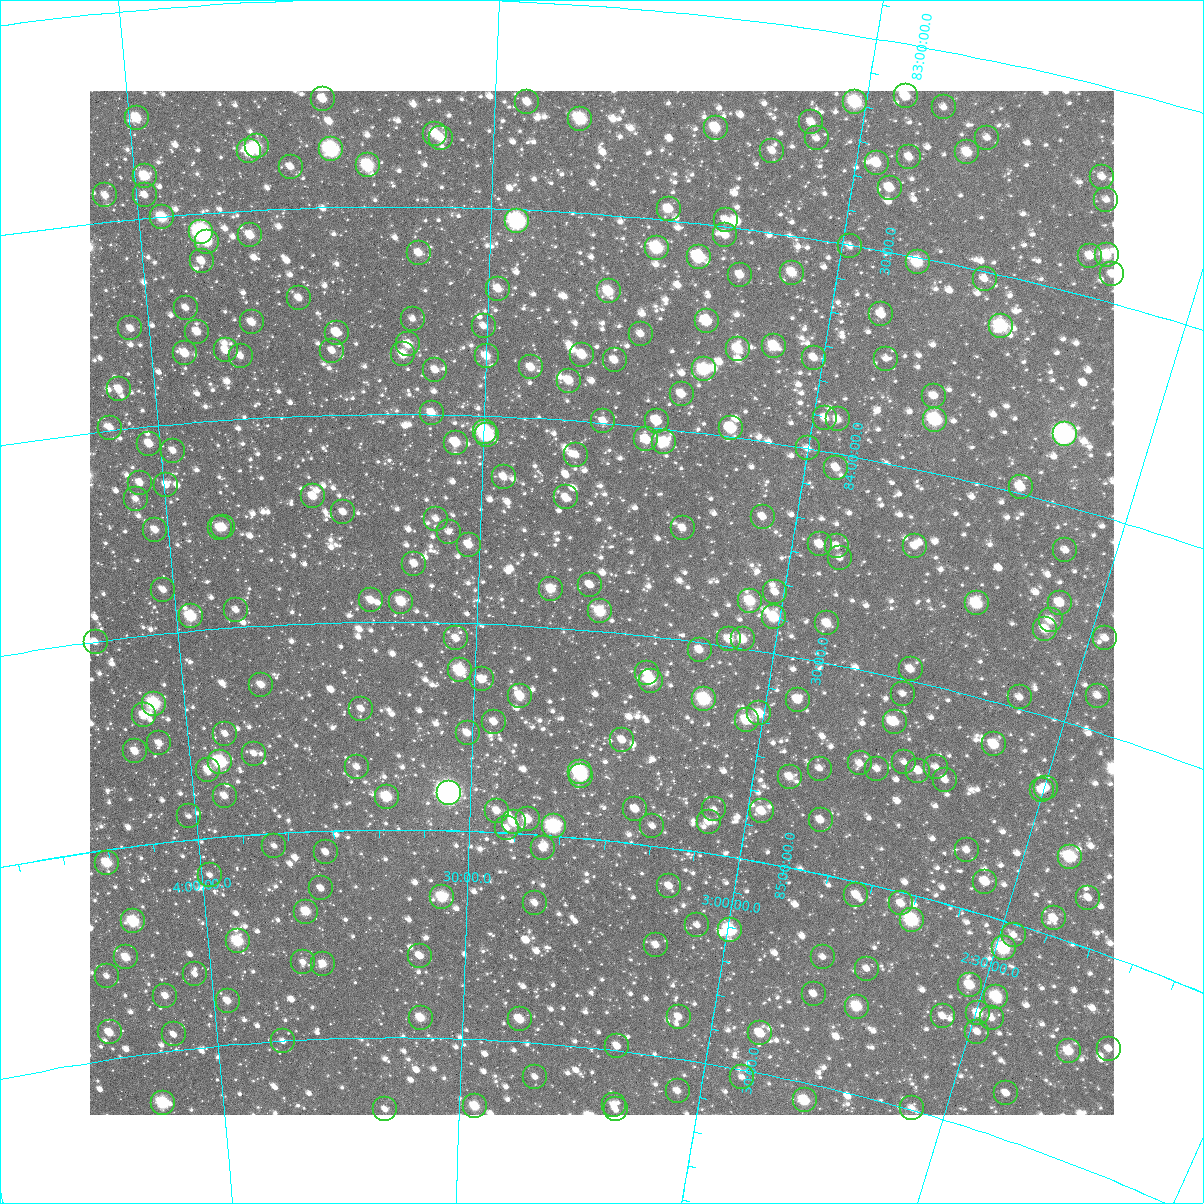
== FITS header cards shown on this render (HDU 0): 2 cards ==
NAXIS1  =                 1024
NAXIS2  =                 1024

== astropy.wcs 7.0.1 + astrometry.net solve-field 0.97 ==
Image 1024 x 1024 px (HDU 0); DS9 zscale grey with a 90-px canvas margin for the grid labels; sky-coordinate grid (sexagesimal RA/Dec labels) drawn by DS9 from the SOLVED WCS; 265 Tycho-2 reference stars matched to detected sources circled (green)
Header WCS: RA---TAN-SIP/DEC--TAN-SIP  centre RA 03:17:41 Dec +84:26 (49.42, +84.43 deg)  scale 8.66 arcsec/px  FOV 147.9' x 147.9'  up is +175 deg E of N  parity flipped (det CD > 0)
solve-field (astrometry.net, Tycho-2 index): VERIFIED the header's WCS against the Tycho-2 star catalogue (verified at 6 index scales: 18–265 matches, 0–1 conflicts across passes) and refined it, rather than solving blind
Solved WCS: RA---TAN-SIP/DEC--TAN-SIP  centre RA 03:17:41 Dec +84:26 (49.42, +84.43 deg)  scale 8.66 arcsec/px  FOV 147.9' x 147.9'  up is +175 deg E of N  parity flipped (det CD > 0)
The solver's refit moves the header's centre by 0.5 arcsec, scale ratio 1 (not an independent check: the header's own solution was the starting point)
Tycho-2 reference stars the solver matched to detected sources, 265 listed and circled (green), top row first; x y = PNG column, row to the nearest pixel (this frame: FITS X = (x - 90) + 1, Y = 1024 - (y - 91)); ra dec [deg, ICRS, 3 dp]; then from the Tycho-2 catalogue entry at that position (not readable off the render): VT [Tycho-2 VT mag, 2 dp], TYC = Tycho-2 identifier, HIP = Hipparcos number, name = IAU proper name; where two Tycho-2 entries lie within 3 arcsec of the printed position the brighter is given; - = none
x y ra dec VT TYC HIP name
906 96 44.227 +83.124 10.42 4616-3164-1 - -
323 99 56.021 +83.239 10.57 4616-2774-1 - -
527 102 51.841 +83.241 10.97 4616-2764-1 - -
855 102 45.209 +83.158 8.86 4616-2964-1 - -
944 107 43.436 +83.133 11.91 4616-3106-1 - -
137 118 59.847 +83.258 9.97 4616-317-1 - -
580 119 50.740 +83.274 8.99 4616-2741-1 - -
811 122 46.024 +83.223 11.04 4616-2720-1 - -
716 128 47.955 +83.266 9.91 4616-2671-1 - -
435 134 53.717 +83.324 10.09 4616-2746-1 - -
441 138 53.586 +83.334 10.85 4616-2588-1 - -
817 138 45.874 +83.259 11.70 4616-3001-1 - -
987 138 42.454 +83.184 12.02 4616-2888-1 - -
257 146 57.418 +83.346 10.10 4616-323-1 - -
331 149 55.876 +83.360 8.12 4616-273-1 17392 -
249 151 57.578 +83.357 9.13 4616-379-1 17953 -
772 151 46.739 +83.304 11.29 4616-2900-1 - -
967 152 42.787 +83.228 10.29 4616-2786-1 - -
909 157 43.933 +83.266 11.03 4616-2925-1 - -
877 163 44.569 +83.294 10.20 4616-2750-1 - -
368 165 55.120 +83.400 8.85 4616-2861-1 - -
291 167 56.732 +83.399 11.09 4616-239-1 - -
145 176 59.788 +83.399 9.80 4616-361-1 - -
1102 177 39.998 +83.212 11.39 4616-3152-1 - -
890 188 44.213 +83.348 10.57 4616-2797-1 - -
105 195 60.653 +83.436 11.18 4617-1599-1 - -
145 195 59.827 +83.444 11.27 4616-259-1 - -
1106 200 39.795 +83.263 12.19 4616-2806-1 - -
669 209 48.745 +83.472 10.67 4616-1639-1 - -
162 217 59.507 +83.501 9.57 4616-515-1 - -
726 220 47.517 +83.484 11.46 4616-1561-1 - -
517 221 51.938 +83.528 7.47 4616-1259-1 16129 -
201 232 58.695 +83.545 7.65 4616-445-1 18300 -
250 235 57.649 +83.560 10.43 4616-501-1 - -
725 235 47.484 +83.520 10.92 4616-2345-1 - -
207 242 58.586 +83.569 9.71 4616-576-1 - -
850 246 44.835 +83.501 11.70 4616-2535-1 - -
657 248 48.914 +83.568 8.83 4616-2509-1 - -
419 253 54.034 +83.611 10.80 4616-1173-1 - -
1107 255 39.500 +83.392 10.10 4616-2634-1 - -
1090 256 39.831 +83.404 10.97 4616-2125-1 - -
699 257 47.993 +83.579 9.59 4616-2267-1 14870 -
202 261 58.734 +83.614 10.81 4616-518-1 - -
918 262 43.349 +83.511 9.52 4616-3096-1 - -
792 273 45.953 +83.588 10.30 4616-1481-1 - -
1112 274 39.275 +83.432 11.10 4616-2461-1 - -
740 275 47.057 +83.611 10.91 4616-1935-1 - -
985 279 41.881 +83.517 11.68 4616-3109-1 - -
498 289 52.286 +83.693 10.73 4616-1379-1 - -
609 291 49.873 +83.682 9.83 4616-1127-1 - -
299 298 56.660 +83.716 11.09 4616-346-1 - -
186 308 59.159 +83.723 11.49 4616-555-1 - -
881 314 43.900 +83.651 11.08 4616-2427-1 - -
413 319 54.151 +83.770 11.51 4616-569-1 - -
707 321 47.663 +83.730 9.70 4616-3069-1 - -
252 322 57.721 +83.769 10.69 4616-431-1 - -
484 326 52.575 +83.784 11.67 4616-1619-1 - -
1001 326 41.314 +83.619 8.73 4616-1799-1 - -
130 328 60.413 +83.761 11.04 4617-371-1 - -
197 332 58.949 +83.783 10.82 4616-441-1 - -
337 333 55.842 +83.802 10.77 4616-318-1 - -
641 334 49.083 +83.778 11.27 4616-855-1 - -
408 344 54.252 +83.831 10.42 4616-566-1 - -
774 346 46.113 +83.768 9.83 4616-1903-1 - -
738 349 46.904 +83.787 10.03 4616-1419-1 - -
226 350 58.338 +83.833 10.96 4616-560-1 - -
332 351 55.954 +83.845 11.40 4616-547-1 - -
185 353 59.253 +83.833 10.52 4616-312-1 - -
403 354 54.362 +83.856 10.36 4616-495-1 - -
582 355 50.345 +83.840 10.35 4616-3061-1 - -
241 356 58.018 +83.848 11.02 4616-557-1 - -
487 356 52.486 +83.856 10.55 4616-1859-1 - -
814 358 45.202 +83.781 10.97 4616-3182-1 - -
886 359 43.627 +83.753 11.69 4616-1769-1 - -
615 360 49.609 +83.847 11.01 4616-1565-1 - -
531 367 51.475 +83.878 10.70 4616-593-1 - -
704 369 47.597 +83.847 9.06 4616-795-1 - -
435 370 53.636 +83.892 11.16 4616-242-1 - -
569 381 50.609 +83.905 11.08 4616-889-1 - -
119 389 60.814 +83.903 10.69 4617-1459-1 - -
682 394 48.030 +83.912 10.75 4616-2755-1 - -
934 396 42.416 +83.819 11.44 4616-3051-1 - -
432 413 53.701 +83.996 10.62 4616-579-1 - -
825 418 44.725 +83.921 11.04 4616-853-1 - -
838 419 44.436 +83.918 11.38 4616-1423-1 - -
935 420 42.276 +83.874 8.52 4616-1811-1 13149 -
603 421 49.747 +83.996 11.45 4616-1487-1 - -
657 421 48.526 +83.983 10.81 4616-1519-1 - -
110 428 61.111 +83.993 10.96 4617-111-1 - -
731 428 46.816 +83.979 10.12 4616-1707-1 - -
485 432 52.464 +84.039 8.43 4616-362-1 16276 -
1065 434 39.365 +83.835 6.82 4616-3197-1 12232 -
487 435 52.413 +84.047 9.77 4616-552-1 16267 -
646 439 48.728 +84.030 10.17 4616-911-1 - -
664 442 48.304 +84.032 9.76 4616-1273-1 - -
456 443 53.128 +84.066 10.87 4616-480-1 - -
149 444 60.249 +84.041 10.59 4617-660-1 - -
808 448 45.002 +83.999 12.38 4616-2555-1 - -
173 451 59.713 +84.063 11.40 4616-553-1 - -
576 455 50.325 +84.081 11.25 4616-2851-1 - -
836 468 44.280 +84.034 11.25 4616-1247-1 - -
504 477 51.977 +84.145 11.10 4616-466-1 - -
140 483 60.553 +84.133 11.18 4617-358-1 - -
166 485 59.948 +84.144 11.53 4616-483-1 - -
1021 487 40.029 +83.984 10.30 4616-1051-1 - -
313 496 56.501 +84.193 10.64 4616-396-1 - -
566 497 50.485 +84.185 11.58 4616-1303-1 - -
136 499 60.698 +84.170 11.72 4617-523-1 - -
343 512 55.782 +84.234 11.34 4616-384-1 - -
763 517 45.787 +84.179 11.47 4616-1403-1 - -
436 519 53.561 +84.251 11.35 4616-452-1 - -
223 527 58.694 +84.257 11.03 4616-420-1 - -
220 528 58.757 +84.259 10.73 4616-468-1 - -
683 528 47.642 +84.232 11.05 4616-651-1 - -
155 530 60.311 +84.249 11.09 4617-456-1 - -
449 532 53.250 +84.281 11.94 4616-492-1 - -
820 544 44.339 +84.222 11.06 4616-1825-1 - -
469 545 52.751 +84.311 10.65 4616-300-1 - -
837 546 43.925 +84.218 11.46 4616-1975-1 - -
915 546 42.116 +84.182 11.66 4616-1153-1 - -
1065 550 38.642 +84.103 11.57 4616-2650-1 - -
840 558 43.809 +84.245 11.89 4616-1183-1 - -
414 564 54.075 +84.360 11.53 4616-528-1 - -
590 585 49.738 +84.391 11.20 4620-2046-1 - -
551 589 50.691 +84.408 10.28 4620-1162-1 - -
163 590 60.262 +84.395 11.49 4621-87-1 - -
775 592 45.200 +84.354 11.59 4616-1963-1 - -
371 600 55.141 +84.447 10.73 4620-1310-1 - -
750 601 45.778 +84.384 9.73 4620-1949-1 - -
401 602 54.388 +84.451 10.00 4620-1421-1 - -
977 603 40.359 +84.282 9.34 4616-2031-1 - -
1060 603 38.429 +84.228 10.80 4616-1527-1 - -
236 610 58.510 +84.457 11.73 4620-986-1 - -
600 611 49.433 +84.453 9.58 4620-2083-1 - -
191 616 59.643 +84.464 9.31 4620-1381-1 - -
774 617 45.144 +84.414 9.58 4620-2099-1 - -
1051 620 38.528 +84.275 10.74 4616-697-1 - -
827 623 43.815 +84.406 10.51 4620-2109-1 - -
1045 629 38.592 +84.299 10.82 4616-825-1 - -
456 638 53.005 +84.537 11.07 4620-1347-1 - -
1105 638 37.144 +84.278 11.77 4616-717-1 - -
729 639 46.149 +84.483 10.61 4620-1955-1 - -
743 639 45.813 +84.478 10.34 4620-2166-1 - -
96 642 62.084 +84.500 11.53 4621-319-1 - -
700 650 46.849 +84.518 10.72 4620-1472-1 - -
911 669 41.555 +84.473 11.34 4620-1576-1 - -
460 670 52.882 +84.614 9.52 4620-1430-1 - -
647 673 48.095 +84.589 11.15 4620-1744-1 - -
482 679 52.311 +84.634 10.69 4620-1360-1 - -
651 681 47.980 +84.606 9.30 4620-2061-1 - -
261 685 57.995 +84.641 10.98 4620-960-1 - -
903 694 41.611 +84.535 12.34 4620-1448-1 - -
520 696 51.302 +84.669 10.12 4620-1399-1 - -
1098 696 36.896 +84.416 11.77 4620-415-1 - -
1020 697 38.742 +84.474 11.46 4620-1638-1 - -
704 699 46.568 +84.634 8.82 4620-2185-1 - -
798 700 44.197 +84.600 10.58 4620-1988-1 - -
154 704 60.800 +84.665 8.72 4621-1375-1 - -
361 709 55.425 +84.708 11.48 4620-1323-1 - -
759 713 45.104 +84.648 9.96 4620-1572-1 14015 -
144 715 61.079 +84.690 10.05 4621-1275-1 - -
747 720 45.405 +84.668 9.79 4620-1898-1 - -
494 722 51.946 +84.735 10.72 4620-1368-1 - -
895 722 41.655 +84.604 10.46 4620-1816-1 - -
468 733 52.634 +84.765 11.12 4620-1306-1 - -
225 734 59.011 +84.753 12.11 4620-1256-1 - -
622 740 48.551 +84.755 11.09 4620-1184-1 - -
159 743 60.773 +84.760 11.31 4621-1355-1 - -
994 744 39.045 +84.599 10.08 4620-1444-1 - -
135 751 61.430 +84.773 10.69 4621-1102-1 - -
254 754 58.294 +84.806 11.81 4620-1188-1 - -
220 762 59.211 +84.819 8.55 4620-1423-1 18468 -
904 762 41.179 +84.694 11.87 4620-2058-1 - -
860 763 42.294 +84.721 11.60 4620-1554-1 - -
357 767 55.572 +84.848 11.57 4620-970-1 - -
936 767 40.342 +84.687 11.70 4620-1802-1 - -
820 769 43.303 +84.753 12.00 4620-1996-1 - -
877 769 41.828 +84.725 11.40 4620-2169-1 - -
208 770 59.545 +84.837 10.41 4620-1268-1 - -
918 771 40.767 +84.706 11.07 4620-1664-1 - -
580 772 49.592 +84.841 8.31 4620-1364-1 - -
581 776 49.539 +84.852 9.74 4620-1312-1 - -
790 777 44.037 +84.786 11.02 4620-2097-1 - -
945 780 40.023 +84.712 11.59 4620-1786-1 - -
1046 788 37.452 +84.664 11.12 4620-70-1 - -
1042 790 37.537 +84.673 11.43 4620-436-1 - -
449 793 53.084 +84.911 5.71 4620-2216-1 16489 -
225 796 59.167 +84.902 11.26 4620-988-1 - -
387 797 54.768 +84.921 9.50 4620-1280-1 - -
635 809 48.005 +84.917 10.78 4620-958-1 - -
714 809 45.886 +84.892 12.00 4620-1970-1 - -
497 811 51.751 +84.949 11.16 4620-1395-1 - -
762 811 44.608 +84.879 10.51 4620-1834-1 - -
189 816 60.177 +84.943 12.34 4621-802-1 - -
528 819 50.907 +84.964 10.41 4620-1200-1 - -
821 820 43.008 +84.873 11.21 4620-1678-1 - -
514 822 51.280 +84.974 9.92 4620-1024-1 - -
709 822 45.986 +84.925 11.33 4620-2003-1 - -
554 826 50.184 +84.978 8.33 4620-1270-1 - -
652 826 47.485 +84.953 11.50 4620-1432-1 - -
507 828 51.459 +84.989 11.32 4620-1022-1 - -
274 846 57.895 +85.030 11.87 4620-1214-1 - -
543 848 50.434 +85.032 11.22 4620-1014-1 - -
967 850 38.996 +84.862 11.45 4620-226-1 - -
326 852 56.473 +85.051 11.72 4620-1361-1 - -
1070 857 36.299 +84.805 9.12 4620-272-1 - -
107 863 62.564 +85.031 9.92 4621-848-1 - -
210 875 59.754 +85.089 12.09 4620-1394-1 - -
985 882 38.284 +84.923 11.39 4620-702-1 - -
669 886 46.812 +85.090 11.19 4620-1202-1 - -
321 888 56.641 +85.138 11.61 4620-1228-1 - -
856 895 41.619 +85.031 10.88 4620-602-1 - -
442 897 53.199 +85.161 9.39 4620-1154-1 - -
1088 898 35.487 +84.885 11.76 4620-437-1 - -
535 903 50.549 +85.164 11.37 4620-1164-1 - -
901 903 40.353 +85.026 10.98 4620-917-1 - -
306 912 57.098 +85.193 10.33 4620-1240-1 - -
1054 918 36.203 +84.958 10.91 4620-326-1 - -
912 920 39.950 +85.059 8.65 4620-782-1 12410 -
133 921 62.058 +85.180 8.99 4621-752-1 - -
697 925 45.866 +85.174 11.75 4620-1026-1 - -
730 930 44.927 +85.174 8.85 4620-1058-1 - -
1014 935 37.107 +85.025 11.74 4620-891-1 - -
238 941 59.126 +85.253 9.26 4620-994-1 18436 -
656 945 46.968 +85.235 11.31 4620-1396-1 - -
1004 948 37.272 +85.064 8.85 4620-236-1 - -
420 956 53.813 +85.303 10.73 4620-1253-1 - -
126 957 62.405 +85.263 10.36 4621-1177-1 - -
823 957 42.160 +85.195 11.69 4620-190-1 - -
303 962 57.251 +85.314 12.00 4620-1129-1 - -
323 964 56.663 +85.320 10.73 4620-1161-1 - -
867 969 40.856 +85.198 11.93 4620-691-1 - -
195 974 60.459 +85.322 11.98 4621-771-1 - -
107 976 63.038 +85.300 12.09 4621-34-1 - -
970 985 37.871 +85.172 10.19 4620-592-1 - -
814 994 42.193 +85.286 11.45 4620-344-1 - -
165 996 61.400 +85.367 11.26 4621-797-1 - -
996 997 37.060 +85.180 9.53 4620-590-1 - -
228 1001 59.567 +85.394 10.97 4620-1195-1 - -
857 1007 40.874 +85.293 9.67 4620-924-1 - -
978 1013 37.419 +85.231 10.29 4620-607-1 - -
943 1016 38.377 +85.262 11.69 4620-438-1 - -
679 1017 46.006 +85.399 11.44 4620-158-1 - -
421 1018 53.765 +85.452 10.41 4620-1225-1 - -
992 1018 36.997 +85.233 11.67 4620-679-1 - -
520 1019 50.763 +85.446 10.21 4620-1033-1 - -
110 1032 63.206 +85.436 10.99 4621-677-1 - -
977 1032 37.284 +85.274 11.66 4620-635-1 - -
760 1033 43.506 +85.405 10.56 4620-726-1 - -
174 1034 61.283 +85.462 11.67 4621-278-1 - -
283 1041 57.971 +85.501 12.14 4620-1105-1 - -
617 1046 47.728 +85.489 12.15 4620-1015-1 - -
1109 1049 33.516 +85.209 11.77 4620-596-1 - -
1069 1051 34.584 +85.248 10.06 4620-558-1 - -
535 1077 50.161 +85.582 11.82 4620-1137-1 - -
742 1077 43.801 +85.516 11.73 4620-538-1 - -
678 1091 45.696 +85.576 11.23 4620-876-1 - -
1006 1093 35.914 +85.393 11.81 4620-268-1 - -
805 1100 41.762 +85.542 9.69 4620-741-1 - -
163 1103 61.881 +85.621 8.75 4621-750-1 19253 -
614 1105 47.624 +85.630 11.82 4620-546-1 - -
475 1106 52.008 +85.661 10.07 4620-1043-1 - -
912 1108 38.504 +85.495 12.58 4620-516-1 - -
385 1109 54.859 +85.673 11.64 4620-1019-1 - -
616 1109 47.538 +85.641 11.60 4620-552-1 - -